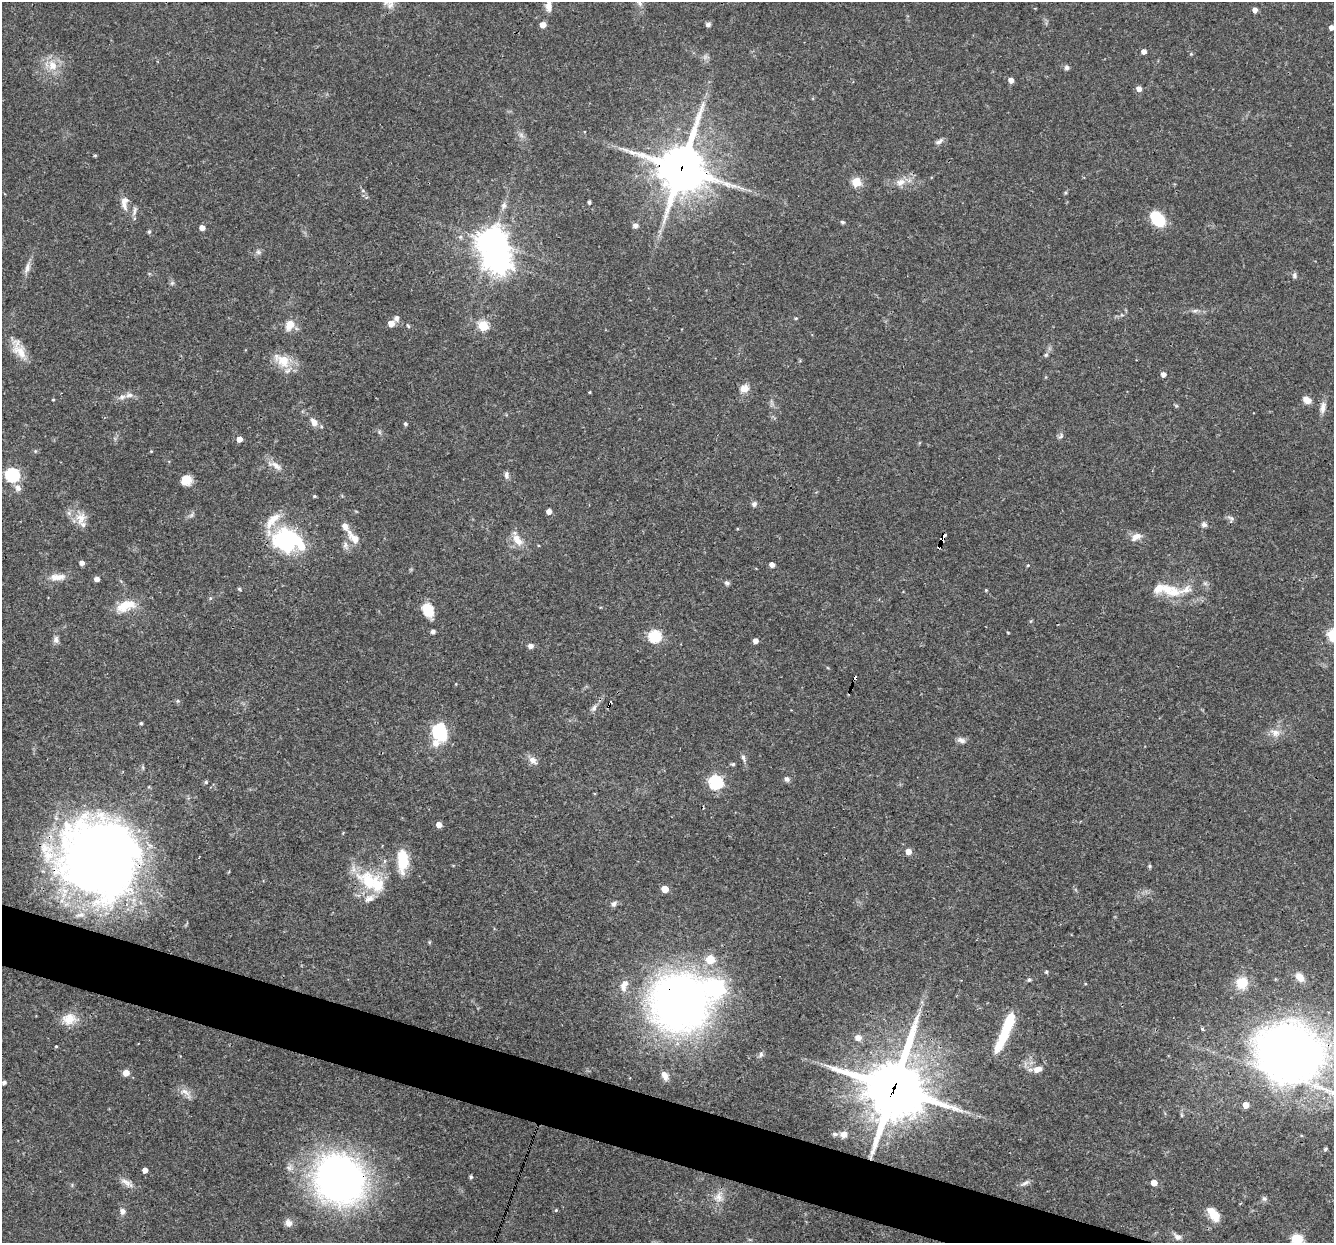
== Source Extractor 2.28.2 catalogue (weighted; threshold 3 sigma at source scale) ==
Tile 6 of 4 x 4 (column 2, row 2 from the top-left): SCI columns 1333-2664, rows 2737-3977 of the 5329 x 5346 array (HDU 1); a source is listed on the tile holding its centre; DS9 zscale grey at full resolution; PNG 1336 x 1245 px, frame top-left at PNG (2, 2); no overlay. Shown black and unused: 4% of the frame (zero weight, under 3 of 4 exposures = <1% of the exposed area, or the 3 px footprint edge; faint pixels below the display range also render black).
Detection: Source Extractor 2.28.2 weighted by HDU 2 'WHT'; one run over the whole footprint, this tile lists its part. Background 0.0579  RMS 0.0033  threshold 0.0147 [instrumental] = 3 sigma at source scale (4.5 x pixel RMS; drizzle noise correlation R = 1.50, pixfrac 1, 0.05/0.05 arcsec/px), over >= 5 px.
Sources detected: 163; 1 inside a brighter object's white glare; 2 cosmic-ray / hot-pixel residue — not listed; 12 inside a brighter listed object's ellipse — not listed separately; the other 148 listed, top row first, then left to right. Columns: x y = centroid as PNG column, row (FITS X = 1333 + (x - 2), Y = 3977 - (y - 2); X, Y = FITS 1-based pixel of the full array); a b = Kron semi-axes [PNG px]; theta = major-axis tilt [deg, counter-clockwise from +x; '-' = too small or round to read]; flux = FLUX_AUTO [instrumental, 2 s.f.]
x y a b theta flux
548 5 17 7 87 2.5
1255 10 4 4 - 1.7
708 24 6 5 - 0.81
543 25 5 5 - 2.8
1331 27 5 4 - 1.5
1144 51 4 4 - 1.6
1191 54 4 4 - 0.33
52 65 15 11 -62 4.5
1067 67 6 6 - 0.83
1011 80 5 5 - 1.8
1139 89 5 5 - 1.8
939 141 13 5 30 1.1
95 155 4 4 - 0.39
681 168 16 15 - 1300
856 182 5 5 - 14
900 182 13 9 17 2.8
1066 193 4 4 - 0.46
589 202 4 3 - 0.76
125 203 20 9 89 2.8
504 205 9 7 69 1.4
134 211 14 5 79 1.1
1158 219 15 10 -47 13
842 222 5 4 - 0.59
635 226 7 6 - 1
202 228 4 4 - 2.2
149 232 5 5 - 0.45
492 241 10 9 - 350
258 252 7 5 -45 0.76
27 268 16 6 75 1.8
1294 275 8 6 86 0.75
172 283 5 5 - 0.58
1195 311 7 4 2 0.73
396 318 9 6 -87 1
796 318 5 3 - 0.3
391 323 5 5 - 3.7
290 325 14 10 61 3.6
408 325 6 4 -69 0.4
483 326 5 5 - 19
19 351 24 13 -42 5
1046 355 6 5 - 0.54
283 361 19 16 -44 6.5
1163 374 5 4 - 1.5
744 388 10 8 20 2.8
590 392 4 3 - 0.28
129 395 11 7 7 1.6
53 399 3 3 - 0.31
1307 400 10 7 -31 2
1323 408 16 7 81 2
314 422 11 8 -53 2.2
405 424 4 4 - 0.58
1061 436 8 5 66 0.75
239 439 5 4 - 2.5
275 465 20 7 -29 2.6
12 475 6 6 - 53
506 475 8 6 -80 1
186 480 9 9 - 4.8
18 488 9 8 - 1.7
314 496 5 4 - 0.39
754 504 7 6 - 0.9
549 511 4 4 - 2.1
81 518 17 13 71 3.9
1230 518 10 3 -21 0.62
1204 525 7 7 - 1
354 537 22 9 -45 3.8
943 537 8 4 69 8.4
1136 537 15 8 28 2.4
286 539 25 24 - 34
517 540 18 9 -52 3.6
345 545 8 6 76 1.1
82 563 4 4 - 1.6
772 564 4 4 - 2
1028 565 4 3 - 0.28
57 577 20 8 3 3.2
97 579 5 4 - 1.7
727 583 7 5 -23 0.7
239 589 5 4 - 0.37
986 590 4 3 - 0.3
1174 592 22 17 -8 7.3
210 598 5 3 - 0.36
126 606 26 12 18 6.8
428 610 15 12 -67 6
433 631 5 4 - 1.1
1333 635 6 6 - 27
654 636 6 6 - 34
56 639 11 7 -85 1.2
755 641 4 4 - 1.9
530 646 7 6 - 1.1
178 701 5 5 - 0.49
610 704 5 3 - 4
594 708 9 6 62 1.1
141 723 4 4 - 0.39
439 732 24 18 -73 12
1275 733 14 10 -18 2.7
961 740 11 7 -16 1.3
743 758 11 5 -74 0.93
533 760 12 9 -37 2
733 764 5 4 - 0.54
786 779 7 6 - 0.89
206 782 5 5 - 0.44
715 782 6 6 - 52
439 825 5 4 - 2.7
908 852 5 5 - 3
99 859 60 56 -63 400
403 859 21 11 -89 11
1150 866 5 5 - 0.46
368 881 32 19 -48 15
665 889 5 5 - 4.8
614 904 8 6 56 1
429 942 6 3 -73 0.34
710 959 5 5 - 9.5
1046 972 5 4 - 0.51
1300 977 10 7 -50 3
1029 979 5 4 - 0.58
1242 983 13 12 - 6.2
623 987 13 7 -77 2.1
679 1002 47 45 14 210
69 1019 18 15 36 4.9
1006 1029 46 9 68 18
1202 1029 5 4 - 0.42
858 1038 6 6 - 2.3
56 1046 3 3 - 0.29
1289 1053 43 38 -10 310
761 1054 8 5 76 0.77
1037 1069 12 7 24 2.5
126 1073 5 5 - 3.5
665 1076 11 6 -68 2.1
4 1083 5 4 - 0.93
894 1088 21 20 - 1900
185 1092 17 7 -28 2.3
1246 1105 5 4 - 3.2
1181 1115 6 4 -71 0.43
835 1134 9 5 -7 0.79
844 1134 9 8 - 2.1
1325 1149 4 3 - 0.51
145 1170 4 4 - 2.1
471 1177 4 3 - 0.58
340 1179 45 39 -41 150
126 1182 16 7 -42 2.1
1025 1183 13 5 27 1.2
1154 1183 5 4 - 3.3
719 1197 16 9 -89 2.9
1264 1199 8 5 -32 0.76
556 1210 4 4 - 0.41
122 1211 8 6 83 1.3
1213 1214 18 10 -53 4.9
289 1223 9 8 - 1.9
1177 1237 11 7 -31 1.4
1297 1239 10 8 11 6.7
Overlapping masked pixels (flux is a lower limit): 8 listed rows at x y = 681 168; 943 537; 610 704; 99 859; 368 881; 679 1002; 894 1088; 340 1179
Isophote crosses this tile's border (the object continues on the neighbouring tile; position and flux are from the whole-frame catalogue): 5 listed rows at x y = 548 5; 1331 27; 1333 635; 99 859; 1297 1239